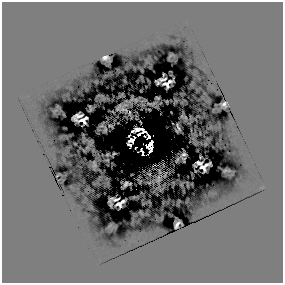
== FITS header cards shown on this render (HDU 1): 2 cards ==
NAXIS1  =                  281 /
NAXIS2  =                  281 /

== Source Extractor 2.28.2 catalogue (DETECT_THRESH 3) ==
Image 281 x 281 px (HDU 1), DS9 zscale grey, 1 PNG px = 1 image px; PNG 285 x 285 px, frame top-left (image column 1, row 281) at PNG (2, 2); no overlay
Background 0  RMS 0.68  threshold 2.04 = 3 sigma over >= 5 px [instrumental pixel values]
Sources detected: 118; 56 with non-positive FLUX_AUTO (blend fragments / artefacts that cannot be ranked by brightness) are not listed; the other 62 listed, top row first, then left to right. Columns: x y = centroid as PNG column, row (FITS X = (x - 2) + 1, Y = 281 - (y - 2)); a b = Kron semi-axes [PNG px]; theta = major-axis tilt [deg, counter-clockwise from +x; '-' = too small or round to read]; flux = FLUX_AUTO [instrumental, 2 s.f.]
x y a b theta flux
105 58 8 6 -20 1700
147 61 3 2 - 25
204 69 3 2 - 37
142 70 3 2 - 75
163 75 4 2 - 66
141 77 3 2 - 50
125 81 2 2 - 82
96 82 3 2 - 92
158 83 5 3 - 53
192 84 4 2 - 54
58 85 4 3 - 67
212 87 7 2 -44 42
70 88 3 2 - 35
98 95 4 2 - 79
27 96 5 3 - 36
157 98 4 3 - 200
103 99 6 3 4 54
126 101 3 2 - 10
167 101 2 2 - 120
208 101 3 2 - 18
143 104 3 2 - 90
224 104 7 6 - 770
90 109 5 2 - 110
149 109 3 2 - 160
113 112 3 2 - 89
63 114 2 2 - 85
211 127 3 2 - 48
99 130 3 2 - 55
137 130 5 3 - 700
195 135 4 2 - 64
61 137 3 2 - 58
66 137 4 2 - 48
149 137 3 3 - 1600
193 139 4 2 - 58
89 141 4 3 - 36
195 143 3 2 - 59
75 144 3 2 - 80
205 144 3 2 - 78
147 147 3 2 - 3000
52 149 4 2 - 50
84 150 3 2 - 100
93 150 3 2 - 80
107 154 3 3 - 18
200 157 3 2 - 160
54 159 3 2 - 45
64 160 3 2 - 40
199 163 6 4 -7 340
203 167 10 6 27 1100
159 171 4 2 - 64
149 174 3 2 - 87
231 175 4 2 - 34
130 184 2 2 - 230
181 184 3 2 - 15
187 184 5 2 - 5.7
71 187 3 2 - 31
262 187 7 4 29 89
122 201 3 2 - 930
119 204 6 4 5 1500
141 213 4 2 - 64
130 241 6 3 68 67
134 241 5 2 - 26
100 260 3 2 - 35
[56 non-positive-flux detections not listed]